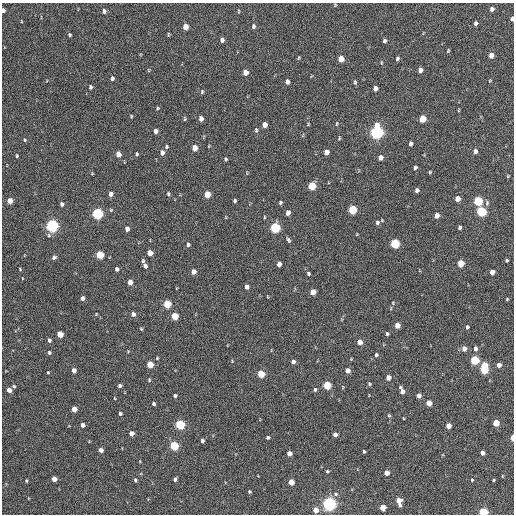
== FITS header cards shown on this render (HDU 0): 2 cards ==
NAXIS1  =                  512 / Axis length
NAXIS2  =                  512 / Axis length

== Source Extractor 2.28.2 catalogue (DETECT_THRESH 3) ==
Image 512 x 512 px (HDU 0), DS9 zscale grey, 1 PNG px = 1 image px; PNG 516 x 516 px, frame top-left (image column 1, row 512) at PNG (2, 3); no overlay
Background 219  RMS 15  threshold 43.6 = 3 sigma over >= 5 px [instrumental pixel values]
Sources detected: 175; all 175 listed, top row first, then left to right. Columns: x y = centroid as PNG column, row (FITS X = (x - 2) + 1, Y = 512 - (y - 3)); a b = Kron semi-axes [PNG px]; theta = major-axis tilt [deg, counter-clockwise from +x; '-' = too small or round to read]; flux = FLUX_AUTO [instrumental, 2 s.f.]
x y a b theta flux
335 5 4 3 - 880
492 9 5 4 - 3700
3 10 4 3 - 3200
104 11 5 5 - 3100
239 11 5 3 - 830
512 19 5 3 - 2300
475 23 4 4 - 2500
253 26 5 4 - 2300
185 27 5 4 - 11000
168 34 6 3 82 930
69 35 3 3 - 1300
222 40 5 4 - 3400
384 41 4 3 - 2100
448 50 5 3 - 970
491 55 5 4 - 8200
298 58 5 3 - 980
397 58 5 3 - 1900
341 59 5 4 - 14000
381 63 6 3 -82 950
420 70 5 4 - 5900
245 72 5 4 - 9500
112 78 5 4 - 2300
490 80 4 3 - 750
287 82 5 4 - 4300
355 82 6 4 84 1500
90 87 5 4 - 2100
375 88 5 4 - 5700
202 92 6 4 88 1300
157 108 5 4 - 1100
459 110 4 3 - 730
131 116 4 3 - 900
185 119 6 4 -86 1200
201 119 5 4 - 5600
422 119 5 4 - 23000
308 124 4 3 - 770
337 124 6 3 80 1100
265 125 5 4 - 8300
256 130 7 4 90 1600
156 131 4 4 - 4200
377 132 6 5 - 290000
339 138 5 3 - 940
25 140 4 4 - 1100
411 144 5 4 - 3300
166 147 5 5 - 1600
195 148 5 4 - 9600
475 151 5 4 - 3300
326 152 5 4 - 6500
162 153 5 4 - 4400
118 154 5 4 - 7700
137 154 5 3 - 1100
17 156 5 3 - 980
381 158 5 4 - 5000
226 159 4 3 - 1400
415 167 4 4 - 1800
430 172 5 4 - 1000
508 176 4 3 - 790
312 186 5 5 - 32000
417 190 4 4 - 3000
111 194 5 4 - 4400
168 194 6 3 -89 1400
207 194 5 4 - 19000
458 199 5 4 - 7700
10 201 5 4 - 10000
234 201 3 3 - 1700
478 201 5 5 - 59000
280 202 4 3 - 1500
487 203 7 5 87 1900
62 204 5 4 - 2500
352 210 5 5 - 49000
481 211 5 5 - 79000
288 213 5 4 - 5400
97 214 5 5 - 130000
437 215 5 4 - 7100
264 217 4 2 - 870
377 222 6 6 - 2500
52 226 5 5 - 220000
275 228 5 5 - 93000
460 228 4 3 - 1800
127 229 5 4 - 4500
357 234 4 2 - 620
288 240 7 4 -65 1800
188 244 5 4 - 2500
395 244 5 5 - 73000
150 253 5 4 - 11000
100 255 5 4 - 36000
54 257 5 5 - 2700
506 260 3 3 - 1300
143 261 7 4 -72 1700
461 263 5 4 - 19000
279 264 5 4 - 5300
145 266 6 5 - 2800
20 269 3 2 - 720
117 269 4 4 - 2600
194 272 5 4 - 6200
492 272 4 4 - 6700
308 274 4 4 - 1600
130 282 5 4 - 9200
247 287 5 4 - 4200
313 292 5 4 - 9600
267 296 4 2 - 630
83 298 4 4 - 4300
507 299 4 3 - 870
393 303 4 3 - 810
167 304 5 4 - 39000
96 314 4 3 - 760
133 314 5 5 - 3400
175 316 5 4 - 27000
397 325 5 4 - 9300
467 327 4 3 - 2100
141 329 4 3 - 980
60 334 5 4 - 18000
387 334 4 4 - 1600
49 340 5 4 - 2600
360 342 4 4 - 8900
464 348 5 4 - 6500
476 348 5 4 - 3900
49 353 4 4 - 1600
376 355 4 4 - 1600
474 360 5 5 - 53000
293 362 5 4 - 3500
150 364 5 4 - 19000
499 365 4 4 - 5800
484 368 9 5 85 59000
74 370 4 4 - 5800
348 371 5 4 - 6800
48 372 3 3 - 820
261 374 5 4 - 27000
388 377 4 4 - 6900
149 380 4 4 - 1100
369 384 3 3 - 1300
327 385 5 5 - 40000
14 386 5 4 - 1200
120 386 4 4 - 2300
9 390 4 4 - 7200
315 390 5 4 - 1800
402 391 7 4 -66 6900
175 395 4 3 - 1900
419 396 4 4 - 5100
114 398 4 2 - 720
429 403 4 4 - 11000
153 404 4 3 - 2100
74 409 4 4 - 11000
120 413 4 4 - 2400
389 416 5 4 - 1200
496 423 4 4 - 19000
180 424 5 5 - 80000
83 425 4 4 - 4100
448 426 4 4 - 8100
131 433 4 4 - 6000
335 434 4 4 - 3900
268 437 4 3 - 1600
512 438 4 2 - 14000
202 441 4 3 - 2300
174 446 5 5 - 60000
101 450 4 4 - 4900
364 451 3 3 - 1500
289 453 4 4 - 7600
482 453 4 4 - 5100
327 471 4 4 - 1200
387 473 4 4 - 8200
502 476 4 3 - 670
54 479 4 4 - 9900
175 479 4 4 - 2400
135 480 4 3 - 1700
472 480 4 3 - 1100
493 480 3 3 - 990
26 481 3 3 - 1100
291 482 4 4 - 12000
249 492 4 3 - 1200
335 494 6 5 - 2100
399 501 7 4 -78 13000
329 504 5 5 - 330000
383 507 4 4 - 17000
316 510 4 4 - 9600
483 512 5 4 - 74000
At the frame edge (FLAGS 8, measured only in part): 4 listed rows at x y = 3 10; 512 19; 512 438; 483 512